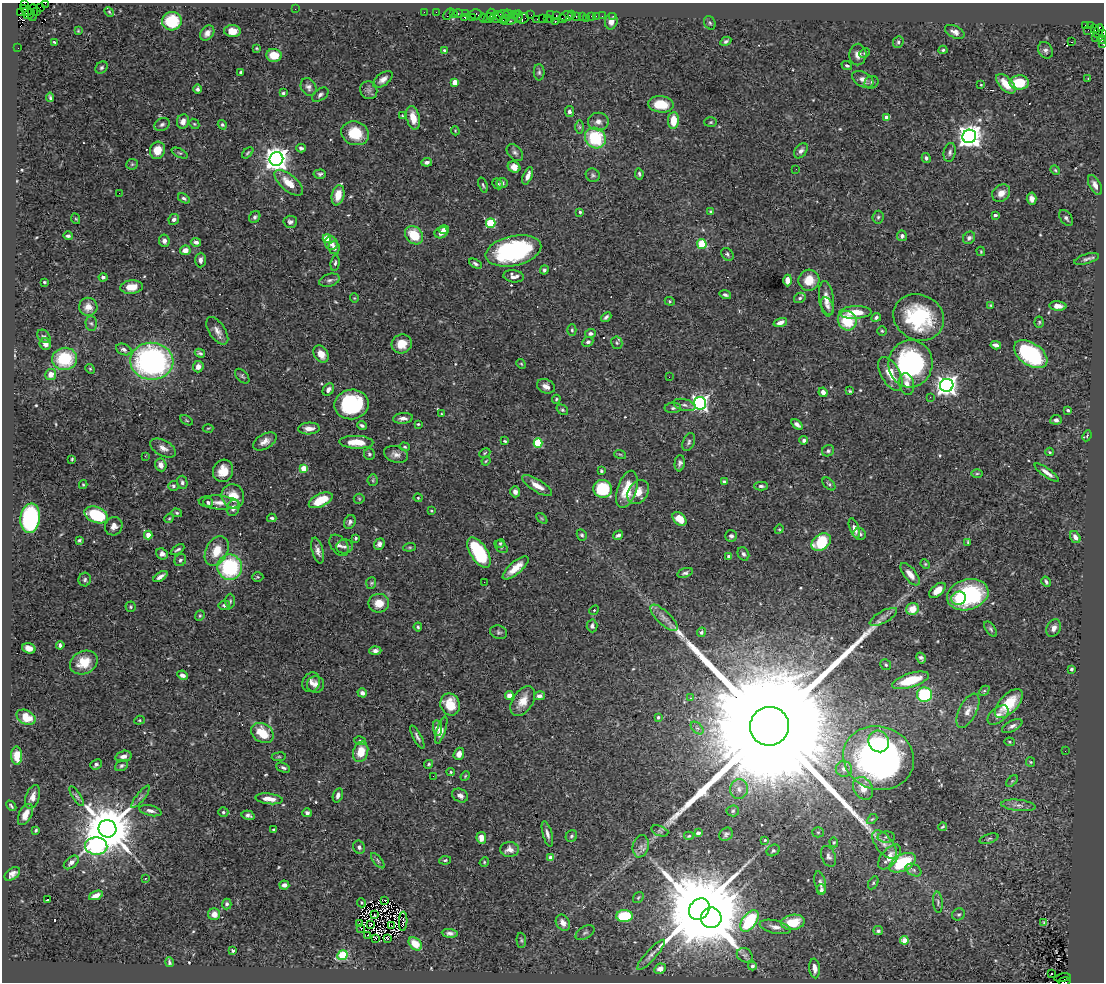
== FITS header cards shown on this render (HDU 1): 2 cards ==
NAXIS1  =                 1102
NAXIS2  =                  980

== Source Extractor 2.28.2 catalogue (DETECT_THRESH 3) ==
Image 1102 x 980 px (HDU 1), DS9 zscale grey, 1 PNG px = 1 image px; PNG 1106 x 984 px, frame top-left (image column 1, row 980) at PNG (2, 3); each listed source drawn as its Kron ellipse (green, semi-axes under 4 px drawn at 4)
Background 0.675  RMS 0.021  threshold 0.0637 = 3 sigma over >= 5 px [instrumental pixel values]
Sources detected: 558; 4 with non-positive FLUX_AUTO (blend fragments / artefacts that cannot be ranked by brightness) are neither listed nor drawn; of the other 554, the 500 brightest by FLUX_AUTO listed and drawn (54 fainter detections omitted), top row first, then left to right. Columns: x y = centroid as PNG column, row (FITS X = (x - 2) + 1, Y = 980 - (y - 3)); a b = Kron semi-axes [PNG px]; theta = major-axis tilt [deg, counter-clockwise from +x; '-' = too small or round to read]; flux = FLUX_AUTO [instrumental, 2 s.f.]
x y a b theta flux
46 3 4 2 - 13
24 4 3 3 - 60
40 7 2 2 - 7.7
295 9 2 2 - 4.2
26 10 7 3 -37 390
37 11 4 2 - 20
109 12 5 4 - 1.7
424 12 2 2 - 10
436 12 2 2 - 16
20 13 2 2 - 3.4
33 13 8 5 88 51
453 13 3 2 - 42
458 13 4 3 - 34
29 14 5 4 - 230
448 14 6 2 56 29
465 14 3 3 - 22
476 14 6 5 - 37
504 14 6 4 -4 48
508 14 5 2 - 8.3
515 14 2 2 - 15
491 15 6 3 -85 21
531 15 3 2 - 14
550 15 3 2 - 26
556 15 3 2 - 28
572 15 3 2 - 24
518 16 6 3 85 61
567 16 6 5 - 31
583 16 4 2 - 5.3
591 16 3 3 - 27
596 16 2 2 - 7.2
602 16 2 2 - 1.4
613 16 3 2 - 6.5
465 17 3 3 - 24
576 17 3 2 - 17
472 18 3 3 - 47
483 18 4 2 - 43
488 18 6 3 44 27
496 18 5 4 - 100
501 18 8 2 -49 84
506 18 4 3 - 25
523 18 6 5 - 6.7
542 18 2 2 - 7.6
562 18 3 2 - 13
587 18 2 2 - 5.5
512 19 7 3 49 25
537 19 2 2 - 9.9
547 19 3 2 - 15
550 20 3 2 - 2.4
172 21 10 9 - 53
611 21 8 6 78 8.6
555 22 3 2 - 56
710 23 7 5 -61 2.8
1090 25 3 2 - 8.7
1085 26 3 3 - 80
1095 29 3 3 - 82
1088 30 3 2 - 4.1
78 31 4 3 - 1.4
232 31 8 6 -5 15
1099 31 7 3 69 490
955 32 10 6 -27 8
207 33 8 6 50 7.7
1103 34 4 3 - 54
1096 37 3 2 - 16
1102 39 4 4 - 41
726 41 6 4 28 3.2
54 42 4 2 - 1.6
898 42 6 5 - 3.2
1071 42 3 2 - 26
1103 44 4 2 - 19
18 48 2 2 - 6.2
257 48 4 3 - 1.4
943 50 4 4 - 2.2
1045 50 9 7 -58 4.8
445 51 4 4 - 4.5
864 53 5 4 - 1.6
858 54 11 8 88 9.8
274 55 8 6 -4 24
847 65 5 3 - 2.6
101 68 7 5 44 3.3
241 72 3 3 - 2.7
539 72 8 5 -90 3
1088 78 3 2 - 1.8
383 79 11 6 37 8
863 79 12 7 -28 8.4
455 82 4 4 - 20
871 82 7 6 - 3
1019 82 10 7 1 45
1006 84 12 6 -46 24
981 85 3 2 - 1.4
308 87 9 7 -59 5.7
197 89 5 4 - 4.1
369 90 9 8 - 5
283 93 4 4 - 2.6
320 95 9 5 35 4.3
50 97 4 3 - 2.2
661 104 13 8 -5 39
569 111 5 4 - 4.3
402 116 3 2 - 1.4
887 117 4 4 - 17
413 118 12 6 -77 21
183 121 7 6 - 8.5
598 121 10 9 - 8.3
673 121 8 5 88 28
711 122 6 5 - 2
162 124 8 6 25 4
194 124 5 4 - 1.9
222 125 5 4 - 2.4
580 127 6 4 90 2.4
455 131 4 3 - 1.4
355 133 14 11 -18 43
969 136 7 6 - 1300
595 138 11 10 - 87
301 148 4 4 - 3.1
157 150 9 7 74 20
801 151 8 5 52 5.1
515 152 10 6 -47 4.5
950 152 9 6 79 4.6
180 153 9 4 -26 2.1
248 153 7 4 45 2.1
926 158 5 4 - 3
276 159 7 7 - 1400
427 162 5 4 - 4.3
132 164 5 5 - 2.2
514 167 6 5 - 11
796 169 2 2 - 1.5
1055 170 5 4 - 1.7
320 174 6 4 5 3.4
639 174 6 3 -82 2.5
593 175 7 6 - 3.2
528 176 9 4 68 8.1
289 183 17 8 -41 25
502 183 5 5 - 3.6
497 184 6 5 - 3.4
483 185 8 4 -71 2.2
1095 185 11 5 -62 7.8
119 193 2 2 - 15
1001 193 9 8 - 13
338 195 10 6 78 22
184 198 6 4 -31 3
1032 199 6 5 - 6.9
710 211 4 4 - 1.4
580 212 4 2 - 3.1
995 215 4 3 - 2.7
255 217 6 5 - 3.4
878 217 6 5 - 3
1066 218 9 5 -53 3.9
76 219 5 3 - 1.4
174 219 5 5 - 4.6
290 222 7 6 - 4.7
491 223 5 4 - 78
444 230 5 4 - 6.4
441 233 7 5 24 9.4
414 235 10 8 -48 37
68 236 4 3 - 3.3
902 236 5 5 - 4.7
327 238 4 4 - 44
969 238 7 5 46 4.4
164 241 6 5 - 6.1
196 242 5 4 - 4.7
331 243 7 6 - 5.4
702 244 5 4 - 60
334 248 6 5 - 6.6
185 250 5 5 - 11
513 251 28 15 12 220
981 251 5 3 - 1.5
727 254 7 5 -48 2.9
1087 259 13 5 16 4.7
200 260 7 5 88 6.5
335 263 8 4 84 3.6
475 264 7 4 -29 3.7
544 270 4 3 - 2.7
514 276 10 6 -6 8
103 277 4 3 - 3.5
329 280 10 6 17 4.5
788 280 6 4 88 13
809 280 10 10 - 24
44 282 3 3 - 1.6
132 287 11 7 6 17
725 295 6 4 -17 3.6
354 298 4 4 - 1.4
800 298 6 5 - 3.4
826 299 18 7 -83 13
670 301 5 4 - 1.7
990 305 4 4 - 1.4
827 306 9 5 -67 4.8
1058 306 8 4 -5 8.8
88 307 9 9 - 14
855 312 16 6 2 26
606 317 6 4 41 4.3
876 317 5 4 - 3.5
919 317 26 22 -26 120
847 321 10 9 - 53
780 322 7 4 18 7.5
1039 322 5 4 - 1.9
91 323 7 6 - 3.4
572 330 6 4 -89 2.5
217 331 16 8 -56 11
882 331 5 4 - 1.8
590 333 5 4 - 3.8
44 336 8 5 -41 3
588 342 5 4 - 3.6
617 343 6 5 - 2.8
45 344 6 5 - 6.7
402 344 10 9 - 20
996 345 5 4 - 8.7
124 349 8 5 -23 5.1
200 353 5 3 - 2.9
321 354 9 7 -58 15
1031 354 19 11 -34 160
65 359 12 11 - 69
152 361 21 18 -3 370
521 364 5 4 - 1.6
910 364 24 22 84 230
198 367 6 5 - 8.9
90 369 5 4 - 1.8
51 374 5 5 - 11
890 374 18 9 -60 25
242 376 9 5 -47 2.9
669 377 2 2 - 1.9
907 384 11 7 -78 8.8
947 385 7 6 - 860
546 386 9 7 -25 9
328 390 7 5 55 5.7
850 391 4 3 - 1.9
823 392 5 4 - 8.3
930 397 2 2 - 2.4
556 399 4 3 - 1.7
700 403 6 6 - 490
351 404 17 14 11 140
684 405 11 5 -15 5.3
673 408 8 5 1 3.7
562 410 6 4 -39 2.4
1068 410 3 3 - 3.5
442 414 4 4 - 1.5
403 418 10 5 5 7.4
186 420 7 4 -31 1.6
1056 420 6 5 - 3.7
418 424 3 3 - 1.7
797 424 6 3 -38 5.1
362 425 5 4 - 3.2
208 428 5 3 - 1.4
309 428 11 6 2 12
1087 436 5 3 - 1.7
804 440 4 4 - 4.6
265 441 13 7 31 10
505 441 3 3 - 1.9
356 442 17 6 -2 24
689 442 9 5 69 3.9
538 443 4 4 - 70
405 447 5 3 - 1.9
163 448 14 7 -29 9.7
828 451 6 5 - 3.7
1049 452 4 3 - 1.5
485 453 6 4 26 1.9
369 454 6 5 - 2.7
396 454 12 8 -17 8.1
620 454 6 3 -19 1.8
145 456 2 2 - 16
72 459 3 3 - 1.7
486 461 4 3 - 1.4
680 463 8 5 84 4.6
161 465 6 5 - 9.2
304 468 4 4 - 26
223 471 11 10 - 21
601 471 3 3 - 2
1047 473 14 4 -35 8.3
977 474 6 3 1 1.7
373 480 6 5 - 2.1
182 482 6 5 - 3.6
724 482 4 4 - 8
829 484 8 4 -45 2.5
83 485 4 4 - 1.7
173 486 5 5 - 3
537 486 17 6 -32 15
761 486 7 4 -1 3.7
603 489 9 9 - 68
627 489 19 9 72 37
515 492 5 5 - 6.9
638 492 13 9 56 17
233 496 12 11 - 26
418 498 4 4 - 1.5
359 499 5 5 - 1.8
321 500 13 6 25 36
208 502 5 4 - 3.5
219 503 20 7 -4 13
233 508 8 6 70 7.7
431 511 4 3 - 1.5
177 513 5 4 - 2.1
96 515 12 8 -20 89
30 518 14 10 83 190
169 518 5 4 - 1.6
272 518 4 3 - 2.6
542 518 6 4 -44 1.8
680 519 8 5 -44 22
350 522 7 5 62 4.8
114 526 9 8 - 9
854 528 10 4 -70 10
779 529 5 4 - 1.5
860 534 6 5 - 4.5
148 535 4 4 - 23
582 535 6 5 - 2.5
618 535 5 4 - 4.3
731 536 6 5 - 4
1075 537 6 4 -58 6.6
356 538 3 3 - 2.2
79 540 4 3 - 2.7
821 542 10 7 37 62
968 542 3 3 - 1.4
500 543 4 4 - 1.9
379 544 6 5 - 5.2
339 545 12 8 -53 6.1
344 547 8 7 - 4.9
410 547 6 4 6 2.1
501 547 7 5 -43 3.5
177 550 8 3 30 3
217 551 16 11 62 28
318 551 13 5 -75 8
479 553 17 8 -58 120
162 554 6 5 - 5.9
743 554 7 5 -62 3.7
729 556 4 3 - 6
180 560 6 5 - 3.2
925 564 5 4 - 1.6
230 567 12 12 - 130
516 568 16 6 41 21
685 573 8 4 17 3.4
910 574 13 6 -51 11
160 576 8 3 32 6.1
258 577 5 5 - 2.1
85 580 7 6 - 3.1
484 582 2 2 - 1.4
1046 582 5 3 - 2.9
371 583 6 5 - 2
937 590 10 5 41 17
968 595 21 15 15 150
958 598 7 6 - 15
230 601 7 5 90 2.5
379 603 10 9 - 19
224 605 6 5 - 3.7
131 607 5 5 - 2.1
912 609 6 6 - 20
594 610 5 4 - 1.6
200 616 5 4 - 2
883 617 15 6 29 7.1
664 618 17 6 -43 11
592 626 6 5 - 4.4
418 627 4 3 - 2.3
1054 628 9 6 63 7.9
991 629 9 4 -53 2.9
499 632 8 6 -18 3.4
701 632 5 4 - 3
60 645 4 3 - 3.5
29 648 7 5 -17 11
375 651 6 4 2 5.1
921 658 6 4 -62 3.9
84 662 14 11 25 28
886 665 6 5 - 2.5
1071 669 3 3 - 2.3
182 675 5 4 - 6.1
911 680 19 7 17 46
311 682 10 8 64 6.7
316 684 8 8 - 7.3
984 691 6 4 43 2.1
362 693 5 4 - 5.4
509 695 4 4 - 17
924 695 7 7 - 130
539 696 5 4 - 6.1
691 698 4 3 - 1.8
523 701 16 10 57 20
450 704 11 9 -69 33
1009 704 18 9 47 49
968 711 18 8 63 12
998 715 12 7 40 7.9
26 717 10 7 -27 25
658 717 3 3 - 2
139 720 5 4 - 1.8
769 726 19 19 - 170000
1012 726 11 5 27 5.3
437 728 8 4 -82 14
697 728 7 4 -43 3.7
441 730 14 4 72 8.9
262 733 12 9 -33 42
417 737 13 4 -62 4.5
360 741 6 4 -10 2.6
879 741 11 10 - 38
1010 742 5 4 - 1.9
1065 751 2 2 - 2.1
361 752 10 7 73 24
459 754 6 5 - 9.1
17 756 9 5 -89 20
123 756 8 5 15 6.6
279 757 7 3 8 1.7
878 758 36 31 -18 550
1031 762 5 4 - 1.8
96 764 6 5 - 3.6
429 764 4 4 - 2.1
122 766 7 5 32 3
283 768 7 4 -22 3.4
844 769 8 8 - 7.3
451 772 4 4 - 1.9
433 776 2 2 - 3.8
465 776 5 4 - 1.6
1012 781 7 4 44 1.9
863 788 12 9 -58 16
739 789 10 9 - 8.7
338 795 7 5 72 5.7
76 796 11 4 -56 3.4
460 796 8 6 -29 7.1
33 797 12 6 72 9
141 797 14 4 52 4.5
269 799 14 5 -7 13
1018 805 17 5 -5 8
11 806 6 3 -47 2.5
150 811 11 5 -14 6.7
733 811 6 5 - 2.5
223 812 5 4 - 2.4
307 813 4 4 - 4.1
25 814 11 6 64 13
248 815 7 4 -14 4
872 819 6 3 43 1.8
943 827 4 2 - 1.7
107 829 9 8 - 10000
36 830 4 3 - 2.5
274 830 3 3 - 2.9
660 831 9 5 -19 2.9
818 832 5 5 - 2.3
698 833 4 4 - 4
547 834 13 4 -75 6.1
726 834 7 6 - 3.5
571 836 6 5 - 3
689 836 5 4 - 1.9
886 837 9 5 2 3.9
481 838 6 4 -83 11
989 839 10 4 18 3.1
765 840 3 3 - 2.2
834 842 5 4 - 1.8
884 844 17 8 -52 12
96 846 11 8 -5 260
641 846 11 8 77 7.7
359 847 7 6 - 4.2
510 849 9 7 1 10
773 850 7 5 32 2.7
828 856 11 7 -68 5.4
889 857 15 8 50 20
551 858 4 4 - 16
445 860 6 4 10 2.1
378 861 9 4 -51 2.8
71 862 8 5 39 6.1
484 862 5 4 - 1.7
903 863 14 8 27 90
914 870 8 5 -27 4.7
12 874 9 5 37 6.8
145 879 3 2 - 3
820 883 11 5 -76 4.9
873 883 7 4 61 2.2
284 885 5 4 - 6.6
821 890 5 4 - 3.8
96 895 7 4 21 9
638 898 6 4 54 2.1
48 899 3 2 - 23
385 900 3 3 - 3
938 902 10 5 -85 3.6
361 903 5 4 - 1.9
227 904 5 4 - 3.9
699 909 11 9 50 33000
214 914 6 6 - 9.9
959 914 6 6 - 2.9
374 915 3 2 - 1.6
624 916 8 6 3 59
711 918 10 10 - 6700
403 921 9 2 88 2.5
749 921 12 7 55 110
793 922 12 7 9 36
359 923 2 2 - 1.6
563 923 8 6 -58 12
1043 923 4 2 - 1.8
370 924 3 2 - 1.5
392 926 3 2 - 1.7
775 927 16 6 -12 9.6
361 928 3 2 - 2
878 931 5 4 - 2.8
450 933 8 4 -5 4.7
585 933 10 6 31 4.7
368 935 3 2 - 5.3
388 938 3 2 - 4.1
376 939 4 2 - 1.4
521 940 7 4 -87 2.4
904 940 4 4 - 32
415 944 8 5 -41 27
233 950 3 3 - 5.4
342 955 5 4 - 87
651 955 20 5 48 7.3
745 955 8 7 - 4
169 962 5 3 - 2.5
752 966 4 4 - 3.2
815 968 10 5 -84 11
660 969 6 5 - 8.3
1051 974 3 2 - 2.4
1062 978 8 3 9 20
1065 981 6 3 11 130
At the frame edge (FLAGS 8, measured only in part): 6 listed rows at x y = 46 3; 24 4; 1103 34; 1102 39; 1103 44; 1065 981
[54 fainter detections neither listed nor drawn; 4 non-positive-flux detections neither listed nor drawn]